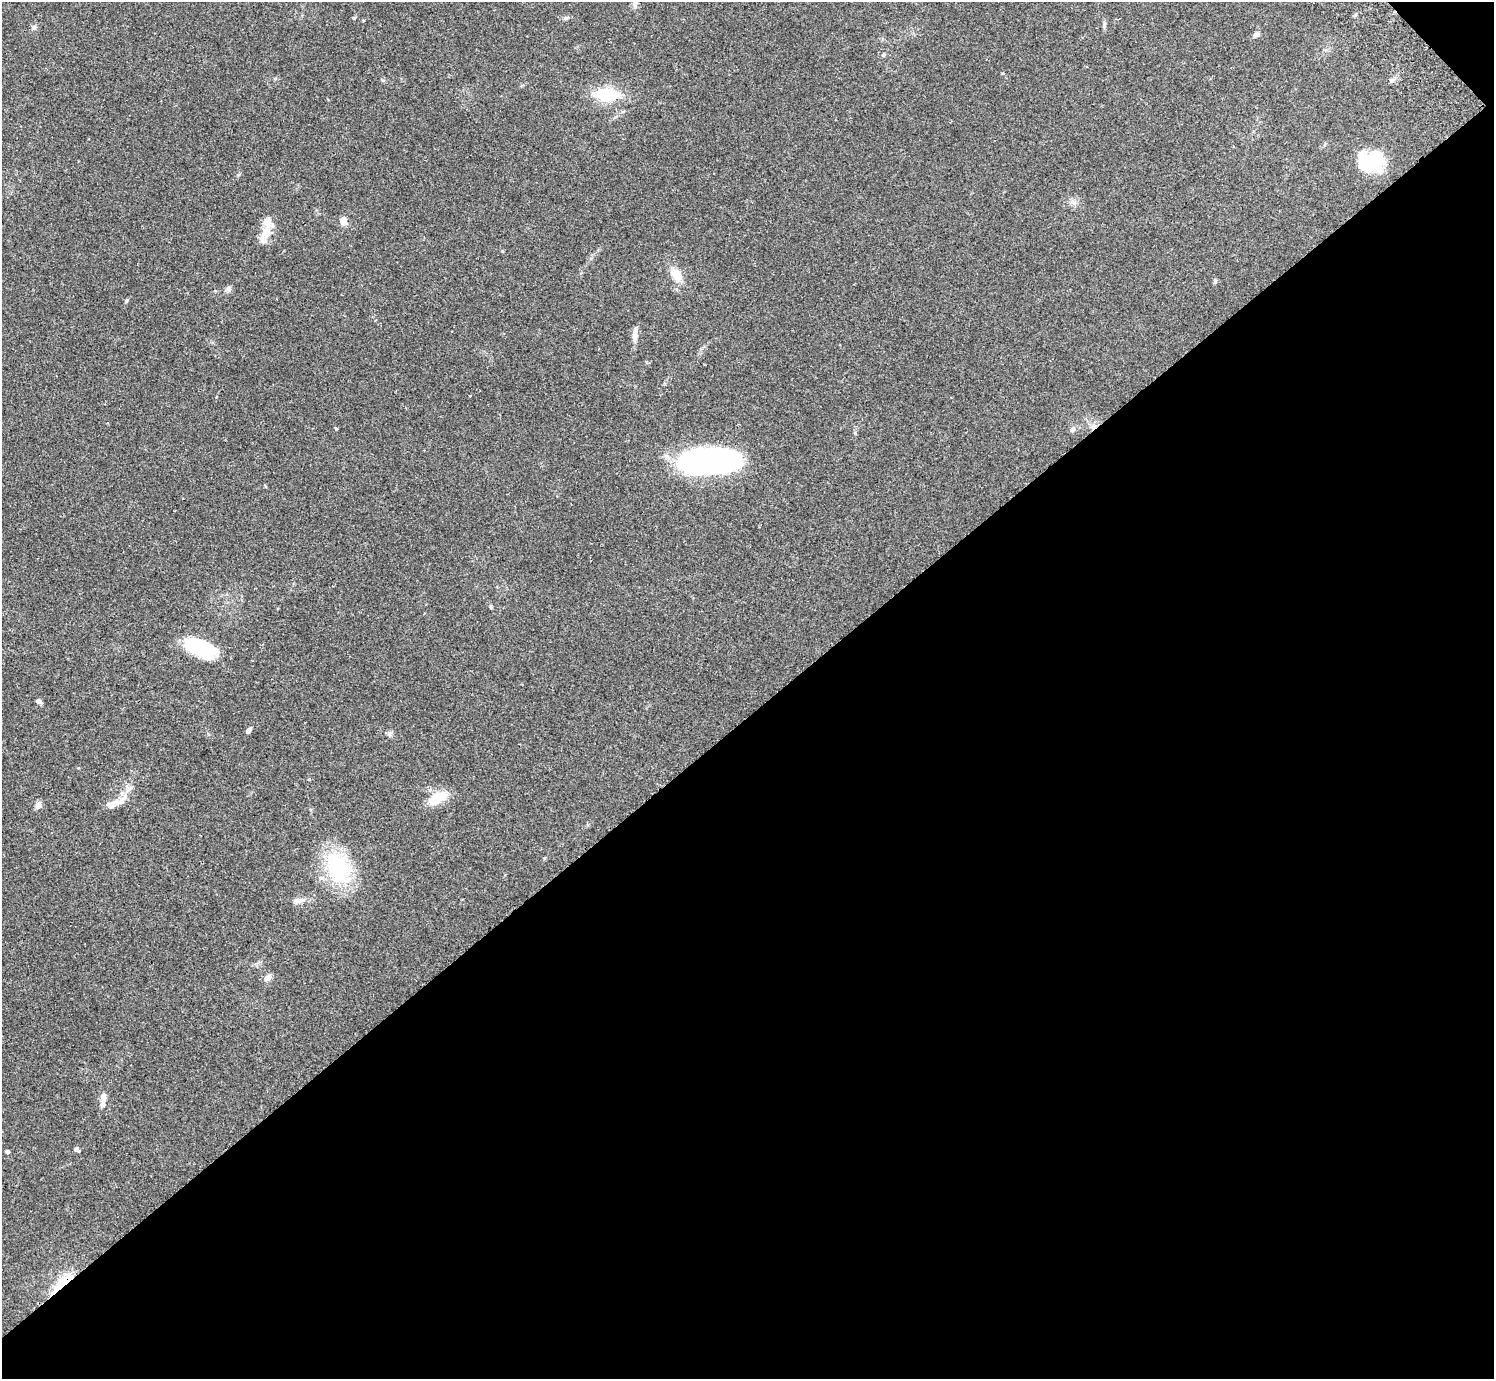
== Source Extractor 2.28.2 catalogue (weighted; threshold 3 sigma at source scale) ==
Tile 12 of 4 x 4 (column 4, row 3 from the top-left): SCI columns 4522-6013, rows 1580-2956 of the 6062 x 6050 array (HDU 1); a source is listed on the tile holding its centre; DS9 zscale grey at full resolution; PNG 1496 x 1381 px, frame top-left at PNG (2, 2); no overlay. Shown black and unused: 48% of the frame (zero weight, under 2 of 3 exposures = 3% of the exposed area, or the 3 px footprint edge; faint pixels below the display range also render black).
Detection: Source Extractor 2.28.2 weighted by HDU 2 'WHT'; one run over the whole footprint, this tile lists its part. Background 0.0986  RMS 0.009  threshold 0.0404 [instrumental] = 3 sigma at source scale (4.5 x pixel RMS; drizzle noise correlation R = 1.50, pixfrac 1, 0.05/0.05 arcsec/px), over >= 5 px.
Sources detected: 42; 1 inside a brighter object's white glare — not listed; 5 inside a brighter listed object's ellipse — not listed separately; the other 36 listed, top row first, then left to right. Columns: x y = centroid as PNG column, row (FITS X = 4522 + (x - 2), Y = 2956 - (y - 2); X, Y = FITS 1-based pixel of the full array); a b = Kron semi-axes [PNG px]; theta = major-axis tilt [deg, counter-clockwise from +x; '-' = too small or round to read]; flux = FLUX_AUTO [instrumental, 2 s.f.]
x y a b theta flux
635 3 14 6 87 3.9
566 18 9 5 17 1.8
363 20 4 3 - 0.66
1104 24 8 5 82 1.8
34 27 6 6 - 1.8
1256 34 8 6 35 2.5
883 55 6 4 44 1.1
1391 80 7 5 31 2.3
607 94 33 14 -2 35
1373 161 26 21 25 40
1073 202 7 6 - 2.8
343 221 8 6 77 8.7
266 232 21 13 72 14
676 275 17 11 -60 13
1215 281 6 5 - 1.4
229 289 7 7 - 2.2
634 337 13 7 -89 5.1
470 396 4 2 - 0.53
336 429 3 3 - 1.5
1072 429 8 6 33 2.5
710 461 64 25 1 180
491 607 6 4 -73 1
200 648 33 15 -22 53
39 701 6 5 - 2.8
249 730 6 5 - 2.8
389 734 7 4 -71 1.7
437 798 24 11 28 19
112 804 19 9 19 8.1
38 805 9 8 - 3.3
338 868 45 31 -73 61
299 900 19 5 4 4.5
267 978 9 7 37 4.4
103 1098 11 6 85 6.9
76 1149 6 5 - 2.2
7 1152 4 4 - 1.6
62 1283 36 9 45 24
Overlapping masked pixels (flux is a lower limit): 1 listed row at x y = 62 1283
Isophote crosses this tile's border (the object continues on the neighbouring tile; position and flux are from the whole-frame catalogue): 1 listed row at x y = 635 3
Unlisted compact peaks at least as high as the median listed source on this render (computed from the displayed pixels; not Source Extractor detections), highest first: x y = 126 301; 354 18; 502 251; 309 779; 383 80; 1002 73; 544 858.